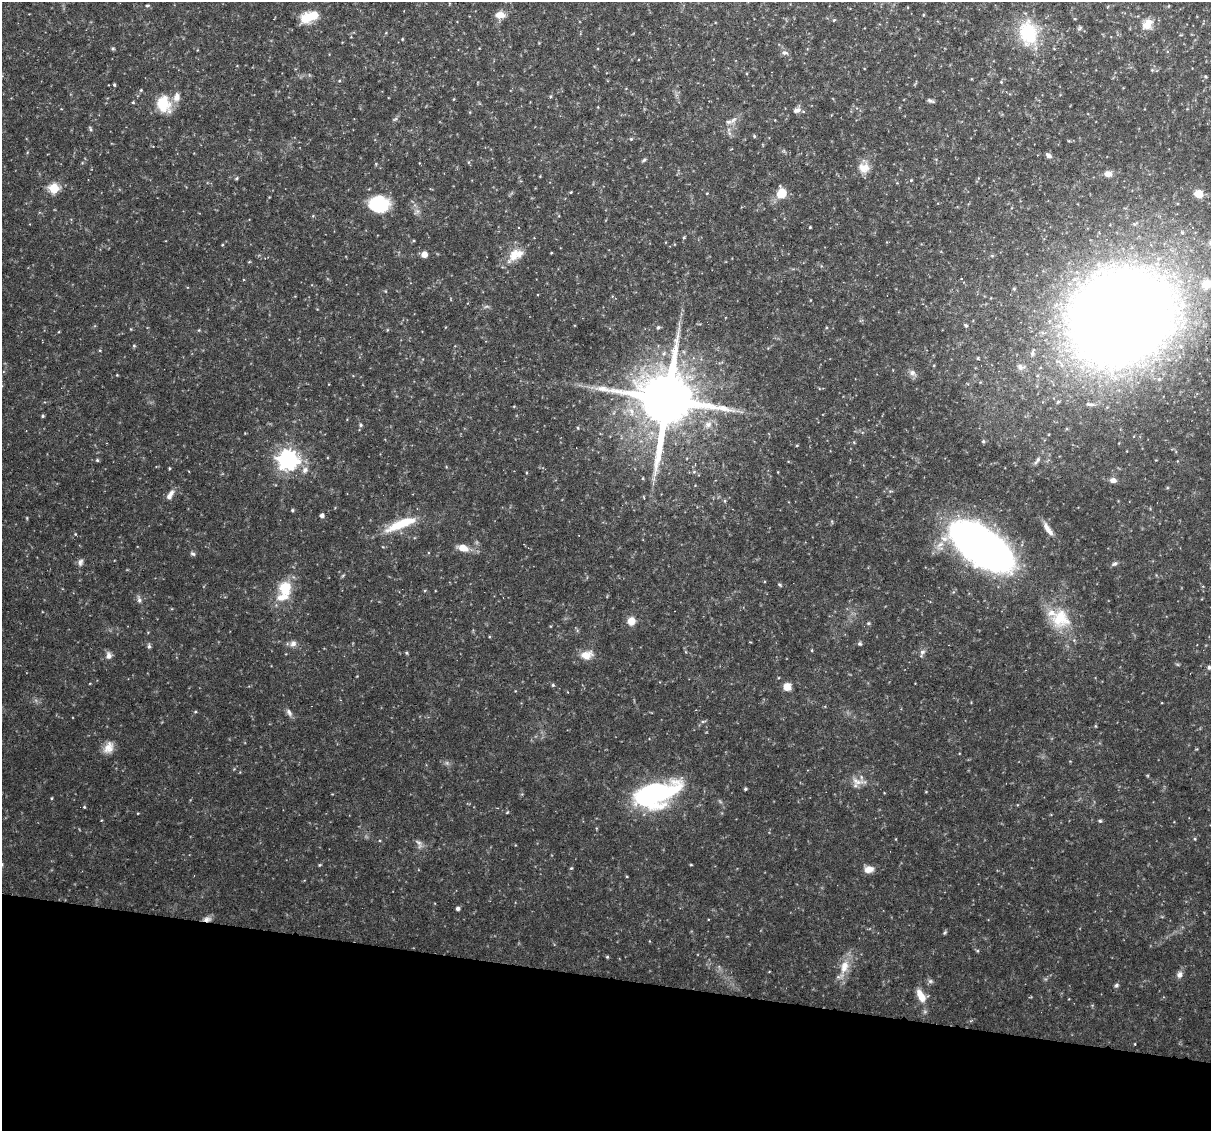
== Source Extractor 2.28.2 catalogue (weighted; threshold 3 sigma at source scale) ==
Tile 15 of 4 x 4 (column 3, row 4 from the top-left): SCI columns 2421-3629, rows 113-1241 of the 4839 x 4860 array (HDU 1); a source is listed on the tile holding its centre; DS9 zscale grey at full resolution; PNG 1213 x 1133 px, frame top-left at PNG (2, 2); no overlay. Shown black and unused: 14% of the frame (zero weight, under 3 of 6 exposures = <1% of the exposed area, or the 3 px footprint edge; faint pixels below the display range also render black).
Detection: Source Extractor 2.28.2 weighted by HDU 2 'WHT'; one run over the whole footprint, this tile lists its part. Background 0.0523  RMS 0.0048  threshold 0.0198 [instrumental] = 3 sigma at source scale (4.09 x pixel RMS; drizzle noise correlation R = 1.36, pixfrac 0.8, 0.05/0.05 arcsec/px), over >= 5 px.
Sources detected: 142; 4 cosmic-ray / hot-pixel residue — not listed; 6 inside a brighter listed object's ellipse — not listed separately; the other 132 listed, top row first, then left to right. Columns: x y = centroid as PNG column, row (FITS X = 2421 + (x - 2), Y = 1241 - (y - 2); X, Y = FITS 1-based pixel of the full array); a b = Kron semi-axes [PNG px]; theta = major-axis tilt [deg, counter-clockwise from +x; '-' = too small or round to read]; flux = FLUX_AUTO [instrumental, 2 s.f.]
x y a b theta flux
147 5 5 4 - 0.58
500 15 12 8 0 3.4
923 15 4 3 - 0.38
310 17 20 9 21 12
834 20 4 4 - 0.45
1147 24 14 11 44 5.5
1080 28 7 4 70 0.71
1028 33 33 23 -81 23
402 39 4 2 - 0.35
112 49 4 4 - 0.69
785 53 9 6 0 1.3
1152 70 4 4 - 0.53
1205 76 5 3 - 0.48
339 81 4 3 - 0.42
1001 82 5 4 - 0.45
114 85 3 3 - 0.59
141 90 5 4 - 0.49
550 96 5 3 - 0.46
177 97 13 9 79 3.5
454 99 4 3 - 0.32
930 101 11 4 -21 1
133 102 4 4 - 0.51
163 104 19 15 -70 12
797 110 11 7 19 1.9
395 119 8 3 31 0.69
733 120 13 6 40 2.5
91 129 6 4 -56 0.79
754 136 5 4 - 0.55
631 139 5 4 - 0.52
1049 156 6 5 - 1.9
644 160 7 4 36 0.69
864 168 15 13 -9 5.2
1108 174 10 8 5 2.5
237 178 5 3 - 0.5
911 180 4 4 - 0.45
54 188 5 5 - 26
571 192 3 3 - 0.39
707 193 4 2 - 0.31
781 193 11 10 - 7.6
1199 194 5 5 - 13
379 204 19 15 -2 23
417 211 7 4 -72 1.2
810 227 3 3 - 0.41
1182 232 6 5 - 0.91
222 245 4 3 - 0.36
551 253 4 3 - 0.32
424 254 5 5 - 4.4
514 255 25 12 62 6.8
249 262 5 3 - 0.37
1207 284 5 5 - 19
1121 317 59 49 21 1300
966 325 5 4 - 0.66
658 327 6 5 - 0.71
199 330 5 3 - 0.39
134 346 4 4 - 0.55
1032 353 9 5 76 1.2
1020 367 11 9 -24 2.3
912 373 10 8 -14 1.9
117 375 3 3 - 0.36
667 399 18 15 81 3800
1090 404 13 5 -9 1.4
514 406 5 3 - 0.34
43 416 4 4 - 0.64
708 424 10 8 27 2.5
361 425 5 5 - 0.64
578 428 5 3 - 0.45
983 441 5 4 - 0.74
797 445 4 3 - 0.39
97 460 4 4 - 0.69
288 460 7 7 - 260
1037 460 14 5 53 1.5
169 468 3 3 - 0.45
305 470 9 8 - 2.1
643 478 5 3 - 0.36
1113 480 7 5 -4 2.4
170 495 15 7 62 2.8
725 501 5 3 - 0.51
292 510 4 3 - 0.59
322 515 4 4 - 1.7
401 524 41 10 23 15
1046 527 15 7 -72 2.6
75 534 4 4 - 0.36
981 546 63 30 -34 230
463 548 11 7 -18 5.5
193 554 7 5 -29 0.88
80 562 10 7 83 1.5
1114 564 8 5 28 1.1
779 585 6 3 -44 0.57
285 588 14 12 88 12
139 599 11 5 -79 1.4
1061 618 27 26 - 17
631 621 8 8 - 4.7
868 623 5 5 - 0.53
293 644 9 8 - 2
860 644 6 5 - 0.79
149 646 7 5 82 0.92
812 650 4 3 - 0.39
406 653 4 4 - 0.55
922 653 12 6 63 1.7
586 655 15 10 9 5.6
109 656 9 7 -89 2
1209 667 5 4 - 0.94
553 685 4 4 - 0.6
787 687 6 6 - 6
195 712 5 3 - 0.42
289 712 12 6 -59 1.6
703 721 6 4 18 0.65
1095 726 5 3 - 0.46
108 747 16 11 67 4.5
857 782 19 9 -14 4
745 789 3 3 - 0.68
650 794 44 30 17 57
51 798 3 3 - 0.45
84 807 4 3 - 0.42
507 812 5 3 - 0.38
1100 821 5 4 - 0.6
1195 839 4 4 - 0.48
419 843 15 7 -63 2
319 865 5 3 - 0.44
691 865 4 3 - 0.39
571 868 4 4 - 0.48
869 869 11 8 13 3.5
458 909 4 3 - 1.3
207 919 11 7 2 2.1
945 932 6 4 58 0.59
607 957 4 4 - 0.52
844 967 21 11 73 6.9
1180 975 8 7 - 1.9
930 981 6 6 - 0.99
1116 985 5 5 - 0.91
921 996 16 8 -62 5.4
1135 1044 3 2 - 0.31
Overlapping masked pixels (flux is a lower limit): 1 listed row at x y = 207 919
Isophote crosses this tile's border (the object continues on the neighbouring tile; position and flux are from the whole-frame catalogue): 1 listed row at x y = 1207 284